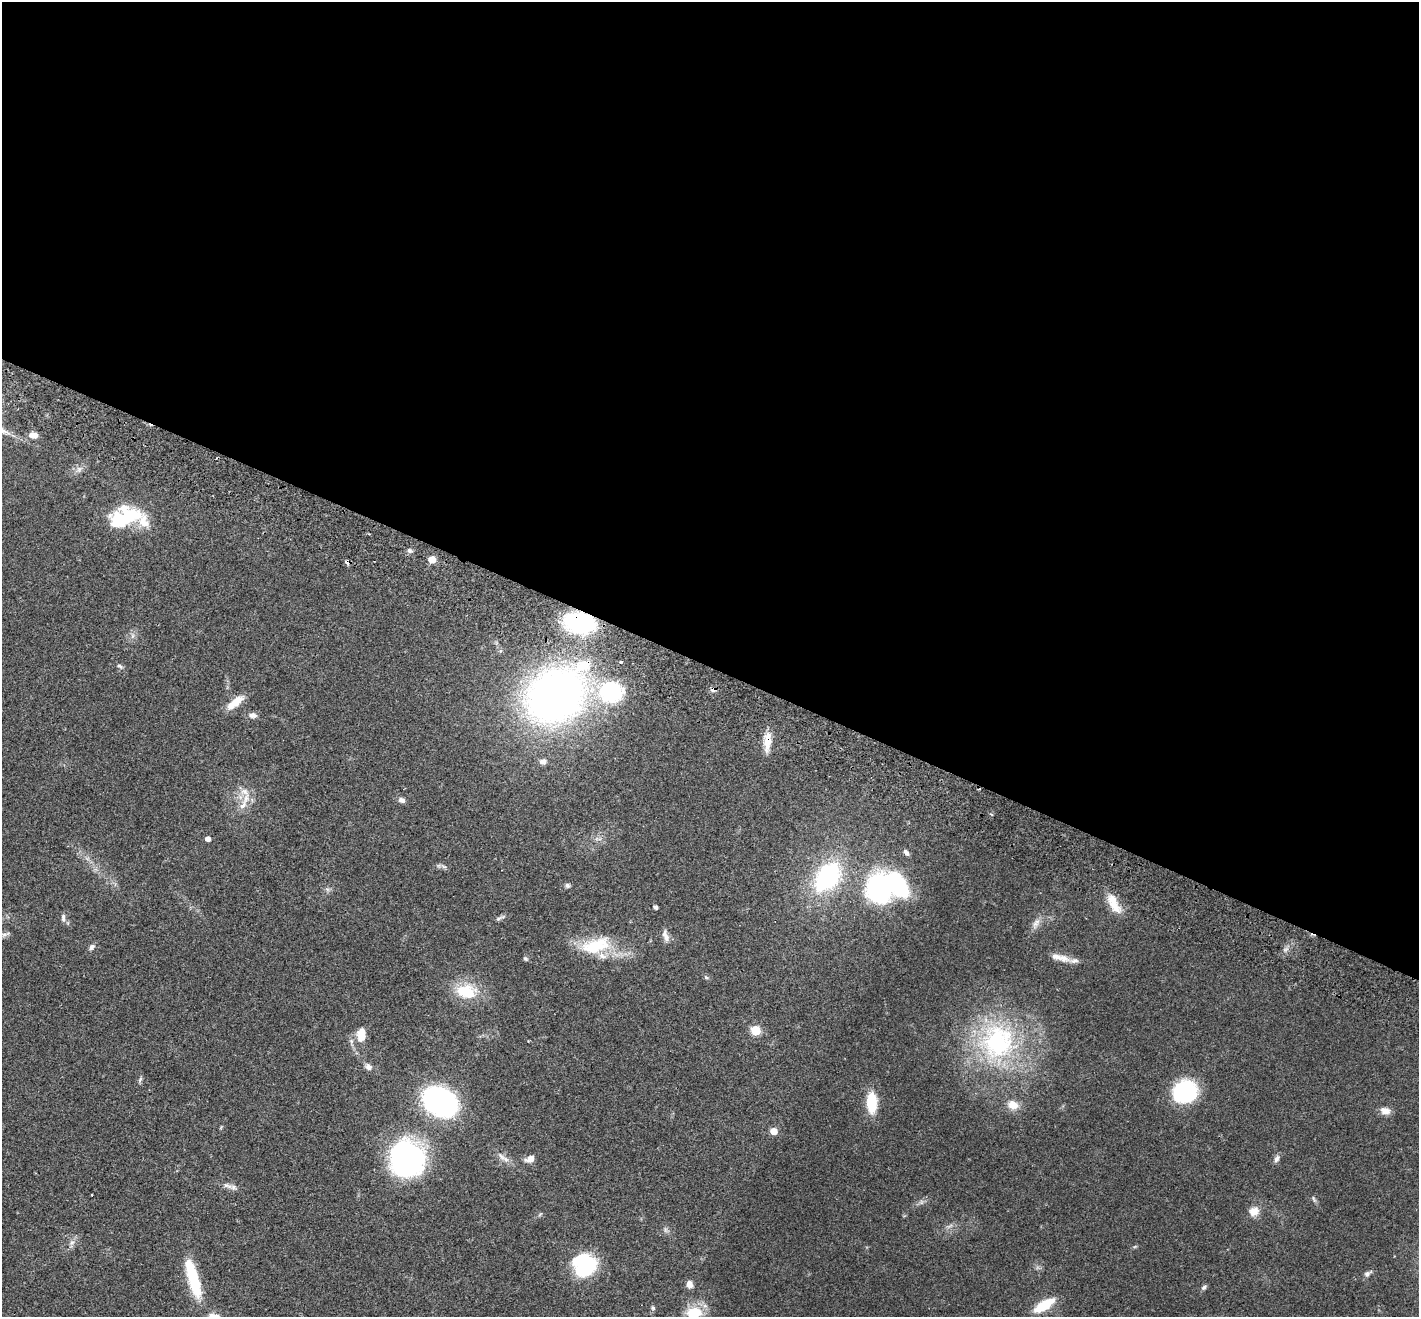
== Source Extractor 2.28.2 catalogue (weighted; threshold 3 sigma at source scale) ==
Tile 3 of 4 x 4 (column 3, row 1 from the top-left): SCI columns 2866-4282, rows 4143-5457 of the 5733 x 5790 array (HDU 1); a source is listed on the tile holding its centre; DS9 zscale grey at full resolution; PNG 1421 x 1319 px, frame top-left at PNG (2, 2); no overlay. Shown black and unused: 51% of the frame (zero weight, under 2 of 3 exposures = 3% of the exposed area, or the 3 px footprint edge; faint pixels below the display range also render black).
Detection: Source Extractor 2.28.2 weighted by HDU 2 'WHT'; one run over the whole footprint, this tile lists its part. Background 0.0446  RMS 0.0066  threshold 0.0298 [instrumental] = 3 sigma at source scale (4.5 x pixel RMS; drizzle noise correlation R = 1.50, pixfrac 1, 0.05/0.05 arcsec/px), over >= 5 px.
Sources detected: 84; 2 too faint to see at this stretch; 4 inside a brighter object's white glare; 1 cosmic-ray / hot-pixel residue — not listed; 5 inside a brighter listed object's ellipse — not listed separately; the other 72 listed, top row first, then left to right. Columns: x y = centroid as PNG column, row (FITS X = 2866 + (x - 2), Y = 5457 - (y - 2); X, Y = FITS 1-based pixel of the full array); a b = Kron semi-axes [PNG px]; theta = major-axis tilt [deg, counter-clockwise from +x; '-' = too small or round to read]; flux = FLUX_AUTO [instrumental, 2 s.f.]
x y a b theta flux
33 435 11 7 -7 3.9
79 469 10 7 56 2.8
120 520 25 22 -45 27
144 522 34 15 -56 14
409 550 7 6 - 1.8
432 559 5 5 - 15
580 623 17 11 -9 100
132 636 9 4 90 1.9
621 662 3 3 - 1.6
120 666 9 5 -31 1.6
713 690 8 6 18 2.2
611 692 32 27 -1 49
556 695 49 37 38 440
235 702 25 9 40 9.7
253 715 12 8 -4 3
767 741 25 8 85 9.8
543 761 8 7 - 3.3
246 798 18 9 71 7.6
402 800 9 7 -17 2.4
208 839 4 4 - 4.1
598 839 13 4 -2 2.2
906 852 8 5 -51 2.1
443 866 9 5 -27 1.6
827 877 33 21 52 84
567 885 6 6 - 1.4
879 888 28 24 83 110
327 889 7 4 -19 1.3
1114 903 29 11 -63 12
655 907 4 4 - 2
63 918 12 5 90 2
498 919 12 5 31 1.7
1036 924 17 8 60 4.4
5 934 14 5 21 2.1
665 936 17 7 -74 4
596 945 42 20 14 31
91 947 9 6 41 2.2
1064 958 15 10 -18 4.9
525 959 7 5 -43 1.2
706 977 7 5 -29 1.1
466 991 27 18 -7 24
756 1030 5 5 - 37
361 1035 14 8 83 12
997 1042 54 52 75 110
368 1067 10 8 -35 2.8
140 1080 10 4 64 1.2
1185 1091 22 19 22 63
440 1102 28 21 -29 130
872 1103 18 8 -89 27
1013 1105 15 11 -22 8
1385 1111 12 9 -14 4.8
774 1131 5 5 - 10
501 1156 15 7 -46 4.2
407 1158 31 29 85 150
530 1159 10 7 25 5.2
1277 1159 10 6 62 2.3
227 1186 17 7 -22 3.6
92 1195 2 2 - 0.58
1314 1199 11 4 -65 1.3
921 1202 7 4 89 1.2
1254 1211 13 12 - 6.3
540 1214 7 4 45 0.87
666 1230 9 5 -67 1.7
72 1242 10 7 33 3
1135 1246 6 4 20 0.82
585 1267 24 16 39 46
1367 1273 12 6 35 2.3
194 1280 42 13 -75 32
689 1284 8 7 - 3.6
1204 1287 8 5 49 1.6
1044 1305 25 9 32 18
653 1308 7 6 - 1.2
694 1313 13 10 6 23
Overlapping masked pixels (flux is a lower limit): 4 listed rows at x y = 580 623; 713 690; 556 695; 767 741
Isophote crosses this tile's border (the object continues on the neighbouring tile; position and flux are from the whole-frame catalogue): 1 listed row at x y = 694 1313